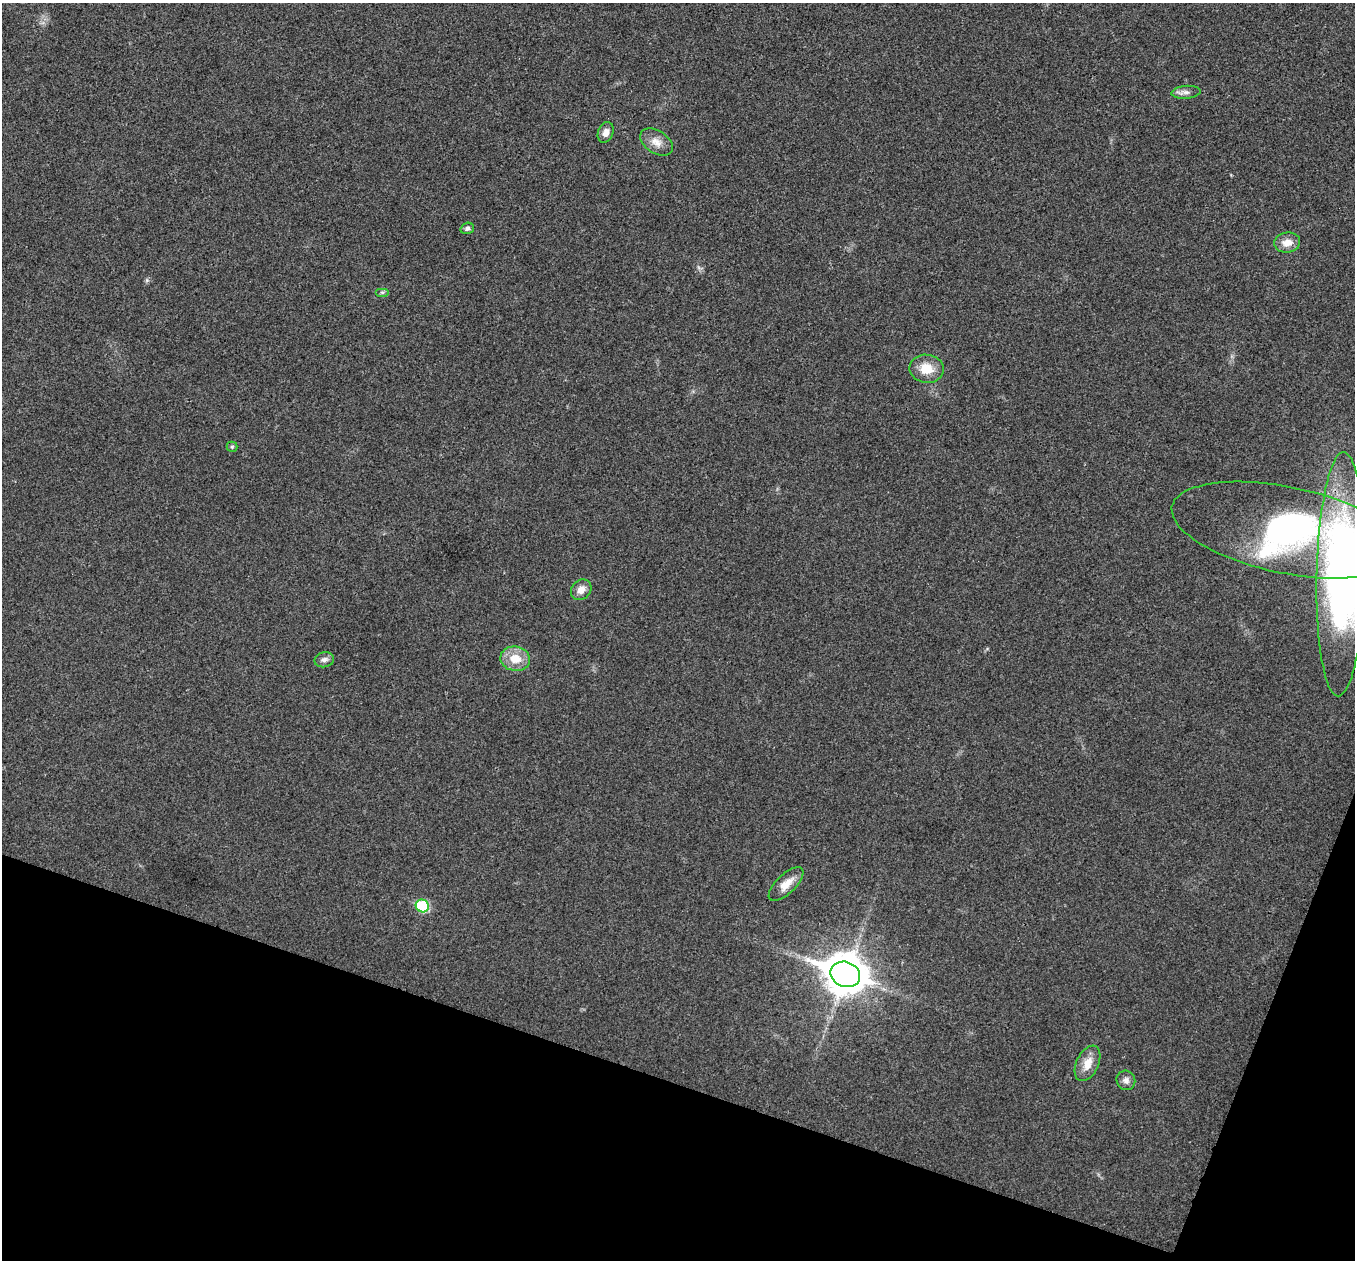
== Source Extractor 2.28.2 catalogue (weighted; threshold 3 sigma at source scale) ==
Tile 15 of 4 x 4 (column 3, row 4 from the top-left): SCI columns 2707-4059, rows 136-1393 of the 5417 x 5431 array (HDU 1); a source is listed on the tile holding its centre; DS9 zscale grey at full resolution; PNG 1357 x 1262 px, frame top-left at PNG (2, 3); each listed source drawn as its Kron ellipse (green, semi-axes under 4 px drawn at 4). Shown black and unused: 17% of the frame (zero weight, under 3 of 4 exposures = <1% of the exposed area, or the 3 px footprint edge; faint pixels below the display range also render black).
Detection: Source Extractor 2.28.2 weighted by HDU 2 'WHT'; one run over the whole footprint, this tile lists its part. Background 0.0223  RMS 0.0052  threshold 0.0234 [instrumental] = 3 sigma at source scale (4.5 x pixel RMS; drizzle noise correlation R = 1.50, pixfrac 1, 0.05/0.05 arcsec/px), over >= 5 px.
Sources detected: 19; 1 inside a brighter object's white glare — neither listed nor drawn; the other 18 listed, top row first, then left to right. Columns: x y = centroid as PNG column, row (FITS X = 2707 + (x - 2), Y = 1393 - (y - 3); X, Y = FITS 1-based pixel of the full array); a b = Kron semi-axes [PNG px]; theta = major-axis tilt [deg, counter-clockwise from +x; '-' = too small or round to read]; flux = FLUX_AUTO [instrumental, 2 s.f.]
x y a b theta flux
1186 92 14 6 4 2.4
606 132 10 7 68 3.2
656 142 18 11 -32 5.6
467 228 7 5 19 1.3
1287 243 13 10 6 5.7
382 292 7 4 0 0.98
927 369 17 14 -9 9.8
232 447 5 5 - 0.75
1287 530 117 43 -12 260
1341 574 122 24 89 260
581 590 11 9 47 4.3
515 659 15 12 -9 9.4
324 660 10 7 13 2.3
786 884 22 9 44 6.7
422 906 7 6 - 32
845 974 15 12 -22 1400
1088 1063 19 11 65 7.1
1126 1080 10 9 - 2.4
Isophote crosses this tile's border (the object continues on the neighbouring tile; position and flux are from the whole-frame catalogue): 2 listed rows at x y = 1287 530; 1341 574